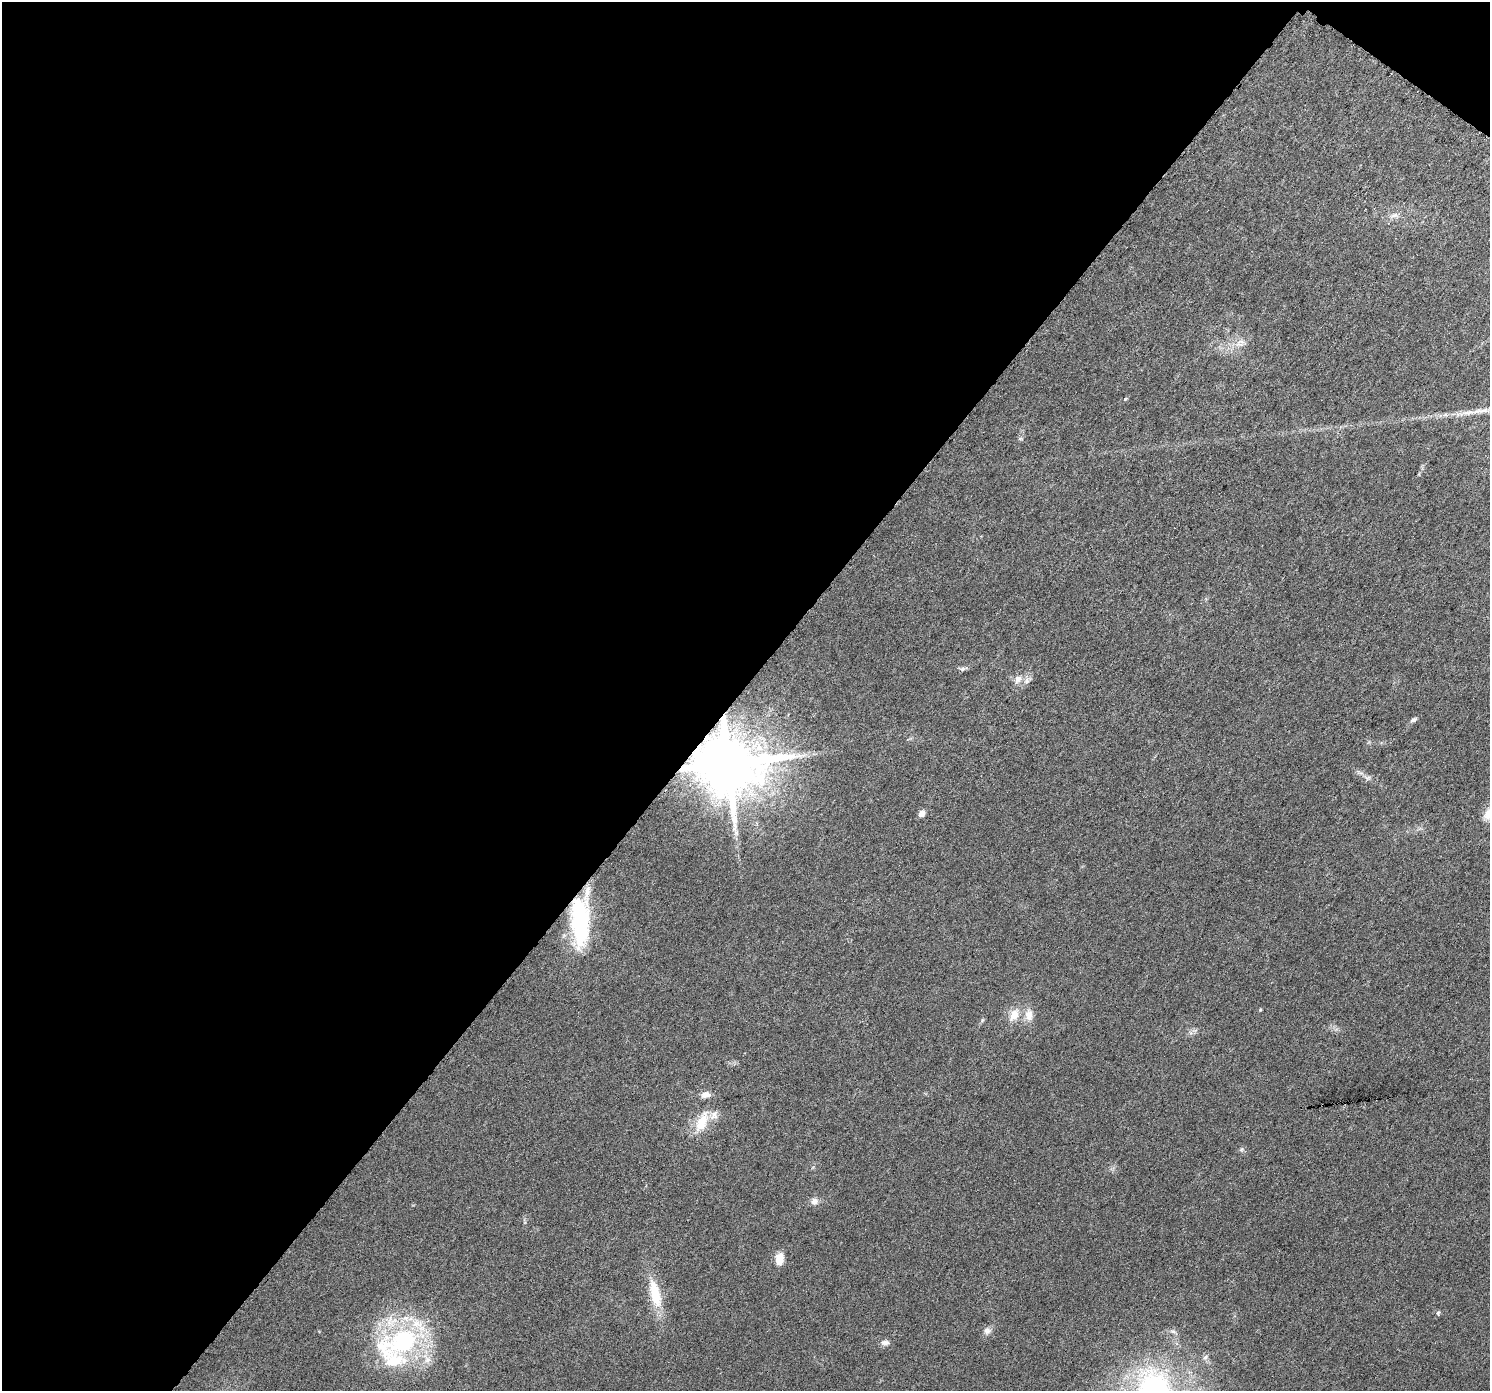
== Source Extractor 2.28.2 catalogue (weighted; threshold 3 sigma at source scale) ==
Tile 1 of 2 x 2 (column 1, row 1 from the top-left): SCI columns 6-1493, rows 1494-2882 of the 2986 x 3005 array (HDU 1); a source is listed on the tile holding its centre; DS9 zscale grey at full resolution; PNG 1492 x 1393 px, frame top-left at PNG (2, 2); no overlay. Shown black and unused: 50% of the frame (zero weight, under 3 of 6 exposures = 1% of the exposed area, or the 3 px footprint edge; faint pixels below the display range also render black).
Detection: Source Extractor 2.28.2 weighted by HDU 2 'WHT'; one run over the whole footprint, this tile lists its part. Background 0.0304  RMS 0.0047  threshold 0.0194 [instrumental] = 3 sigma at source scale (4.09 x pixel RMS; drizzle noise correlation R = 1.36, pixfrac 0.8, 0.0396/0.0396 arcsec/px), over >= 5 px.
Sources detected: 34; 1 inside a brighter object's white glare — not listed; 4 inside a brighter listed object's ellipse — not listed separately; the other 29 listed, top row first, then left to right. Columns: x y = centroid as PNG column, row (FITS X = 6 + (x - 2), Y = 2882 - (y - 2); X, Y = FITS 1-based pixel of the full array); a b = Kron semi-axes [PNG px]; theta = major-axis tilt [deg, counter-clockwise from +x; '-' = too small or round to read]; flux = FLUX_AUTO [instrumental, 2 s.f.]
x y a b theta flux
1394 215 12 6 12 2
1239 344 12 9 -1 3.3
1125 399 4 3 - 1.8
1471 412 44 6 9 7.9
1020 439 6 4 1 0.64
962 669 8 6 19 1.1
1018 679 13 9 58 3.2
1413 720 8 5 27 1.1
728 764 16 14 5 4400
1367 778 9 6 18 1.3
922 814 6 5 - 2.9
1489 814 15 11 45 6.8
580 918 46 24 -89 42
1260 1010 5 3 - 0.42
1014 1015 17 11 60 5.9
1029 1015 16 11 -83 4.6
706 1094 11 7 8 2.9
702 1122 31 12 64 11
1241 1149 7 4 45 0.75
814 1201 10 9 - 2.3
779 1259 14 9 83 5.3
655 1294 39 13 -76 15
1438 1313 5 5 - 0.69
987 1331 10 9 - 2.1
1173 1331 8 5 -17 1.2
402 1342 49 23 19 71
885 1343 12 7 0 1.7
1205 1357 8 6 67 1.3
427 1360 9 9 - 3.1
Overlapping masked pixels (flux is a lower limit): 2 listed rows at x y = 728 764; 580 918
Isophote crosses this tile's border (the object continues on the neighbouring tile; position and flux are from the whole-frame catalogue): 2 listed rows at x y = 1471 412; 1489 814